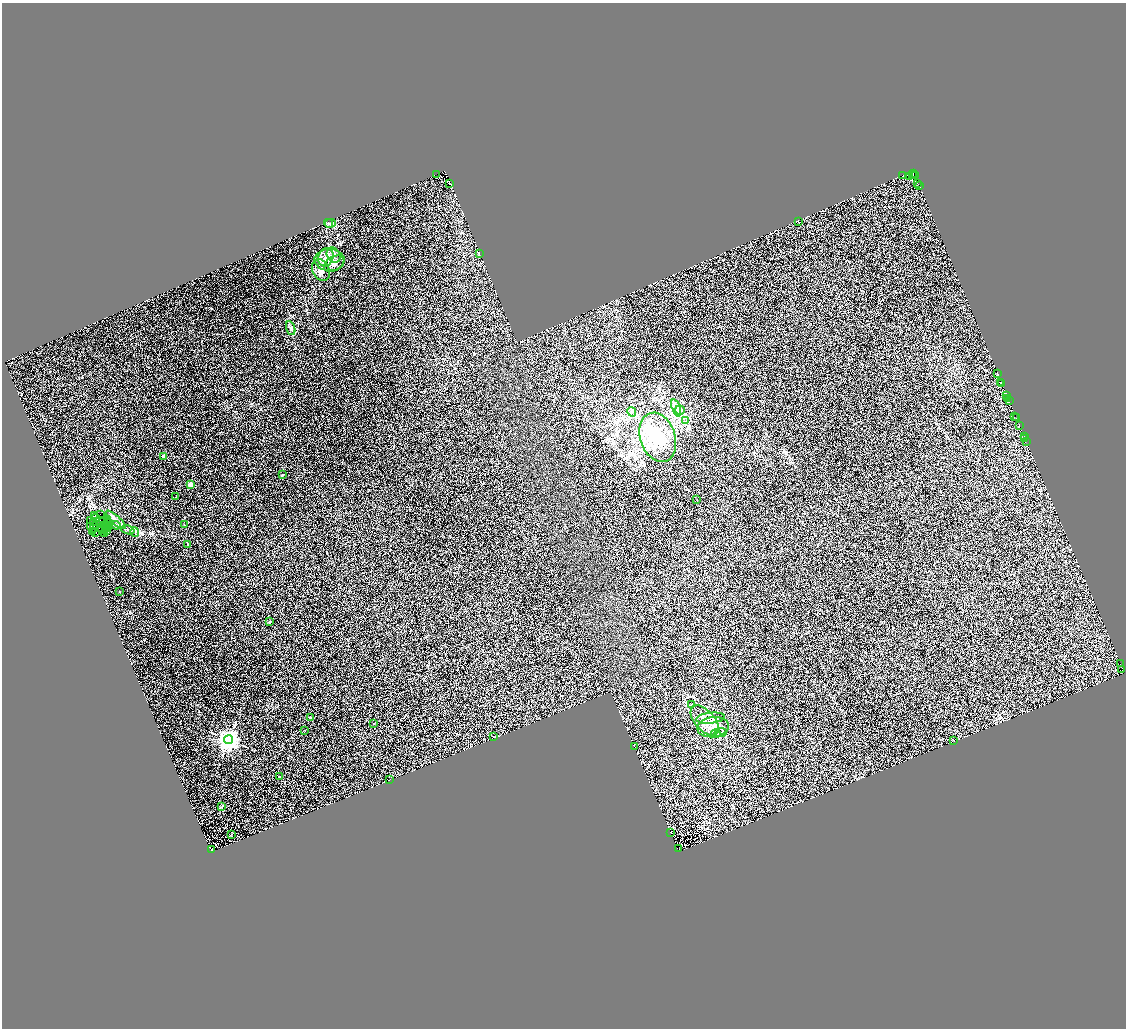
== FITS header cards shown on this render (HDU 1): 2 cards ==
NAXIS1  =                 2248
NAXIS2  =                 2052

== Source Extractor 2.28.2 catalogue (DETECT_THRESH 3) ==
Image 2248 x 2052 px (HDU 1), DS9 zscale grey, zoomed out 1/2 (1 PNG px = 2 x 2 image px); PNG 1128 x 1030 px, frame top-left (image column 2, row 2052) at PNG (2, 3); each listed source drawn as its Kron ellipse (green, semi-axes under 4 px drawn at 4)
Background 0.0351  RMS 0.021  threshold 0.062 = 3 sigma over >= 5 px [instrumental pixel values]
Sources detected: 142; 51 cannot appear on this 1/2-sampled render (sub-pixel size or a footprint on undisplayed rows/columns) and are neither listed nor drawn; the other 91 listed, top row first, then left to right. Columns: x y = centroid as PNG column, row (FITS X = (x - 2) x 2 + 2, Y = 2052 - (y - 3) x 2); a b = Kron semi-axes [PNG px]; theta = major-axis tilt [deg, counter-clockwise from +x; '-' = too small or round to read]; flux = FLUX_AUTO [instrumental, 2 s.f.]
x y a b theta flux
913 174 2 1 - 12
436 175 3 1 - 9.5
912 175 2 1 - 20
902 176 4 2 - 63
915 176 2 1 - 8.2
909 177 2 2 - 140
449 184 2 1 - 5.8
917 184 2 1 - 37
919 186 3 2 - 14
798 222 2 1 - 1.3
328 224 5 3 - 4.6
330 224 5 3 - 5.9
479 254 3 2 - 1.7
333 256 8 6 -52 17
325 258 9 7 68 26
329 260 15 11 -1 48
334 264 11 7 30 23
320 270 12 8 -66 28
290 329 7 2 -70 6.8
997 374 2 1 - 6.2
1000 383 2 1 - 8.4
1001 384 2 1 - 8.2
1006 396 2 1 - 34
1007 399 3 1 - 26
1009 401 3 1 - 28
676 408 9 4 -70 17
679 411 5 2 - 4
631 412 5 3 - 7.2
1014 417 3 1 - 29
1016 418 2 1 - 24
685 421 3 3 - 3
1019 426 3 1 - 9.5
1024 437 2 2 - 15
657 438 25 17 -71 150
1024 439 2 1 - 8.9
1026 442 2 1 - 5.4
163 457 2 2 - 26
282 475 2 2 - 13
190 485 2 2 - 71
175 497 2 1 - 0.98
696 500 3 2 - 1.4
100 515 3 1 - 0.79
94 516 2 1 - 4.1
95 519 4 2 - 6.3
107 520 2 1 - 5
115 520 13 4 -42 22
90 521 3 1 - 2.5
103 521 3 1 - 0.62
93 523 3 1 - 1.4
108 523 3 2 - 8.8
96 525 2 1 - 2.8
184 525 3 2 - 2.3
104 526 3 1 - 0.54
115 526 4 1 - 3.5
90 527 2 1 - 4.4
109 527 3 1 - 0.28
100 528 4 1 - 3.7
107 528 2 1 - 1.1
93 529 4 2 - 0.92
101 530 5 2 - 5.7
127 530 7 2 -18 6.3
106 531 2 1 - 1.7
92 532 2 1 - 4.2
134 532 5 4 - 6.3
95 533 2 1 - 1
104 534 2 1 - 1.6
187 545 2 2 - 3.3
119 592 2 1 - 1.2
269 622 2 2 - 5.8
1120 664 2 1 - 40
1121 670 3 2 - 29
691 705 3 2 - 2.2
310 718 2 2 - 7
710 719 14 5 6 26
704 721 18 10 -48 52
373 724 2 2 - 7.5
713 728 16 10 8 51
304 731 2 2 - 1.7
720 733 6 2 10 5.3
715 734 5 3 - 6
493 737 2 1 - 0.8
228 740 4 4 - 3300
953 741 2 1 - 1.1
634 747 2 2 - 1.4
279 777 2 2 - 4.6
389 780 2 1 - 0.89
221 807 3 2 - 1.9
670 833 2 1 - 1.2
231 835 2 1 - 1
678 849 4 2 - 21
211 850 3 2 - 64
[51 sub-pixel or undisplayed-footprint detections neither listed nor drawn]